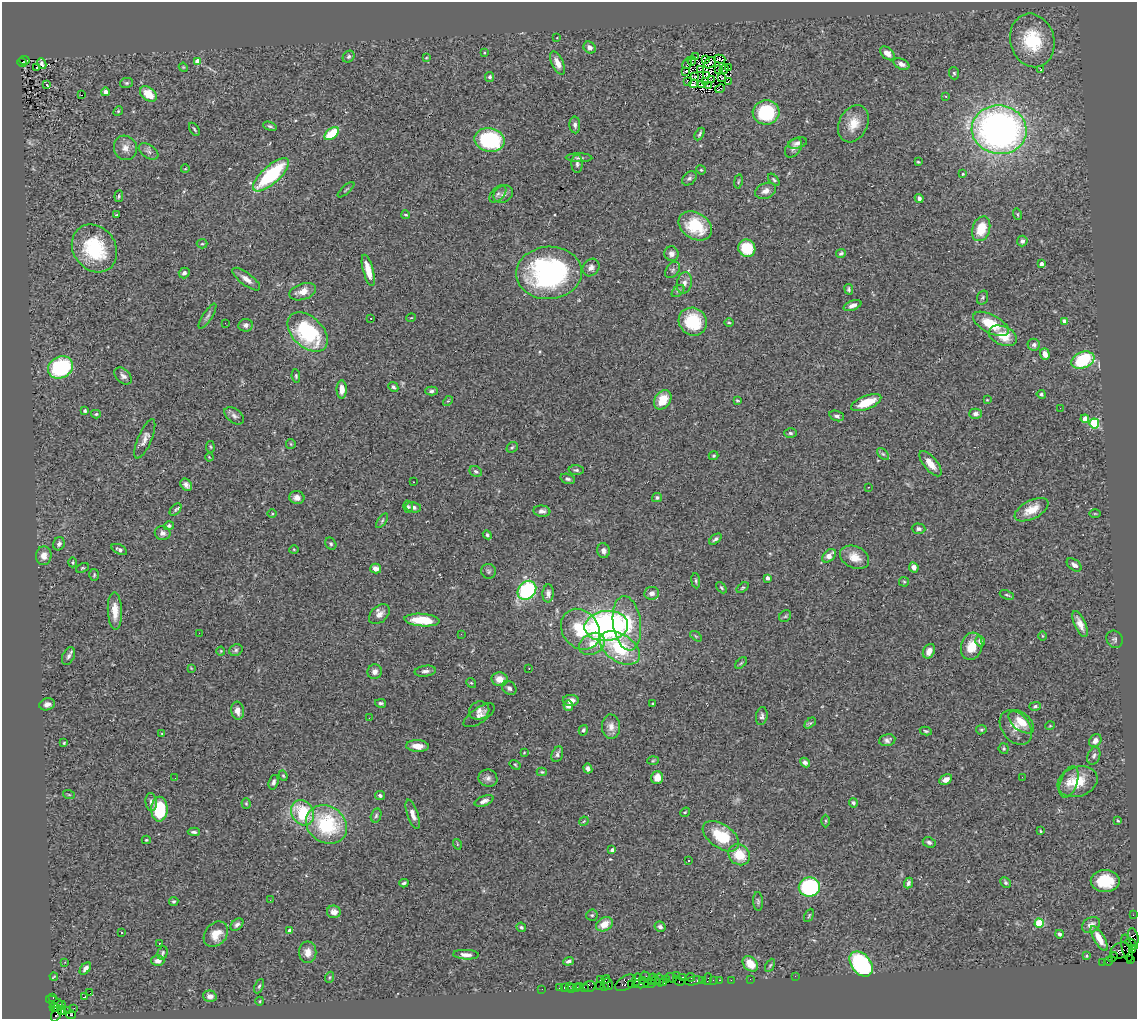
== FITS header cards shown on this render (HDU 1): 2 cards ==
NAXIS1  =                 1135
NAXIS2  =                 1017

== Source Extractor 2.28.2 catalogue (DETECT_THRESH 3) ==
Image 1135 x 1017 px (HDU 1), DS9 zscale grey, 1 PNG px = 1 image px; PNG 1139 x 1021 px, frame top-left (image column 1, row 1017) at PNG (2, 2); each listed source drawn as its Kron ellipse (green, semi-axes under 4 px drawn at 4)
Background 1.44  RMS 0.079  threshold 0.237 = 3 sigma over >= 5 px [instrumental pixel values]
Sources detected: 385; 3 with non-positive FLUX_AUTO (blend fragments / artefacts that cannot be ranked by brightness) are neither listed nor drawn; the other 382 listed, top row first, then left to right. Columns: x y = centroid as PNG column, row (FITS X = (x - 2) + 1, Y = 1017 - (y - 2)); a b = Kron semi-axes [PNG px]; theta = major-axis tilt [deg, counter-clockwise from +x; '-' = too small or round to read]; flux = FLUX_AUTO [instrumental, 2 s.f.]
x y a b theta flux
557 38 2 2 - 4.3
1032 40 27 22 -75 290
590 48 6 5 - 22
484 53 3 2 - 4.8
887 53 8 5 -41 37
349 57 6 5 - 12
695 57 2 2 - 76
426 58 4 3 - 4.6
706 59 3 2 - 2.6
720 59 6 2 -15 3.4
24 60 5 4 - 280
198 61 4 4 - 73
692 61 4 3 - 5.3
22 62 5 2 - 220
558 63 12 6 -64 42
710 63 6 5 - 0.98
42 64 5 3 - 9.4
687 64 5 2 - 21
901 64 8 5 -25 24
183 67 4 3 - 4.8
36 68 3 2 - 7.5
729 68 4 2 - 8.7
718 69 2 2 - 2.4
724 69 5 2 - 0.91
1041 69 3 2 - 26
700 70 3 2 - 3.7
686 71 3 2 - 5.4
954 73 6 5 - 9.8
695 76 2 2 - 5.3
707 76 3 2 - 2.6
490 77 5 4 - 11
722 78 3 2 - 5.5
712 79 2 2 - 5.1
687 81 4 2 - 8.4
705 81 3 2 - 3.3
728 81 2 2 - 4.9
126 83 7 5 14 9.7
693 84 5 2 - 3.7
702 84 3 2 - 1.6
46 85 3 3 - 53
709 85 3 2 - 4.9
720 89 5 2 - 3.3
105 92 4 4 - 20
148 94 9 6 -39 110
81 95 3 2 - 4.6
946 96 3 3 - 6.2
118 111 5 4 - 5.7
766 112 13 12 - 330
853 124 19 14 63 96
575 125 8 5 -87 17
270 126 7 4 -18 9.6
194 129 7 3 -56 6.9
999 130 27 24 -9 2500
332 134 8 5 37 180
700 134 7 3 60 9.8
490 140 15 11 -11 460
798 143 10 5 14 19
125 148 12 11 - 41
794 148 11 7 51 22
149 151 11 6 -34 19
579 158 13 4 -1 14
918 162 3 2 - 4.9
577 164 9 5 -89 15
185 169 4 2 - 3.6
701 170 5 4 - 6.8
963 174 4 3 - 4.6
271 175 23 9 42 470
689 178 8 6 42 13
774 180 7 4 -46 8.3
738 181 7 3 80 6.3
346 190 10 2 42 6.1
766 191 11 7 24 33
498 194 10 6 47 16
503 194 10 8 32 25
119 196 6 3 83 8.1
919 198 4 4 - 16
1017 214 6 4 -74 6.8
117 215 4 3 - 9.6
406 215 4 4 - 8.9
695 226 18 13 -32 190
981 229 13 8 71 130
1022 241 5 5 - 13
202 244 5 4 - 6.6
94 248 25 21 -53 370
747 248 9 8 - 170
841 253 5 4 - 8.7
672 254 7 7 - 24
1041 264 4 3 - 32
591 267 9 7 50 25
368 270 16 5 -75 77
673 270 9 6 53 13
184 273 5 5 - 18
549 273 33 26 4 1000
246 279 17 6 -37 39
684 283 11 7 78 26
849 289 5 4 - 8.5
678 291 7 4 44 9.8
303 292 14 8 19 59
983 297 7 5 72 10
852 305 9 4 21 26
207 316 14 4 57 16
371 318 2 2 - 4.9
411 318 5 3 - 4.9
1064 321 4 3 - 18
693 322 14 13 - 220
225 323 2 2 - 3.1
729 323 5 3 - 5.7
991 324 19 9 -28 150
246 325 7 6 - 21
308 332 23 15 -44 510
1003 336 15 9 -22 110
1034 345 6 6 - 21
1045 354 6 4 -72 36
1083 360 12 8 21 340
60 367 13 10 29 440
123 376 10 6 -43 21
296 376 6 4 -81 7.4
393 387 5 4 - 12
342 389 9 5 89 44
431 391 6 4 2 12
1041 394 4 4 - 11
663 400 10 8 55 110
737 400 3 3 - 5.9
987 400 3 2 - 3.7
448 401 6 3 42 5.3
866 403 16 6 21 120
1060 408 2 2 - 3.6
85 411 4 4 - 9.9
96 414 5 4 - 6.8
975 414 6 5 - 18
234 416 11 7 -38 19
837 416 7 5 -17 14
1085 419 4 4 - 57
1094 423 5 5 - 390
790 433 6 4 -3 10
145 439 21 7 67 38
291 444 5 5 - 6.5
210 447 6 3 -81 5.1
512 447 6 4 41 8.5
883 454 7 4 -44 10
714 456 5 4 - 7.3
209 457 4 3 - 4.2
930 464 15 6 -51 57
576 470 7 5 -1 10
476 471 6 5 - 11
568 479 7 5 -16 14
413 482 2 2 - 2.7
186 485 6 5 - 20
868 487 2 2 - 3
657 497 5 4 - 11
297 498 8 6 -11 29
408 507 6 5 - 11
413 507 8 5 -12 21
175 510 7 4 50 9.5
1031 510 18 9 27 88
542 511 8 5 -7 18
272 513 5 3 - 4.9
1095 514 5 3 - 4.9
382 521 8 4 55 11
169 526 5 4 - 11
919 529 7 5 -5 13
163 533 8 7 - 20
487 535 5 3 - 8.1
715 539 7 3 39 12
59 544 7 5 64 15
331 544 6 5 - 9.5
119 549 8 4 -27 15
294 549 5 3 - 4.5
603 551 7 6 - 23
44 556 9 7 85 39
829 556 8 5 44 48
855 557 15 10 -25 69
73 562 5 4 - 6.2
1074 565 8 5 -37 23
914 567 5 4 - 30
82 568 7 4 25 7.2
376 568 5 5 - 28
488 571 7 7 - 13
94 575 6 4 86 7.5
767 578 4 3 - 23
696 581 7 4 -83 9.1
904 582 5 5 - 7.3
721 588 6 4 -46 7.4
743 588 7 4 36 7.7
527 590 10 8 45 570
548 593 9 5 86 26
652 593 7 6 - 27
1007 595 7 3 -21 7.5
115 611 19 7 -88 68
379 614 12 8 42 34
785 616 6 5 - 7.6
422 620 18 6 -4 150
627 623 27 14 -82 200
1080 624 14 5 -66 44
606 626 22 15 5 1800
580 629 22 18 -52 210
199 633 2 2 - 7.3
461 634 3 2 - 5.6
696 636 6 3 -37 6.3
1042 636 5 3 - 4.4
1115 639 9 7 -55 13
980 641 5 4 - 22
592 644 14 10 28 76
972 646 14 10 74 84
620 648 22 13 -33 310
236 650 7 5 29 11
221 651 4 4 - 5.1
929 651 8 5 62 34
69 656 9 6 64 16
741 663 7 4 45 7.8
191 668 4 3 - 4
529 669 3 2 - 6.1
425 671 11 5 7 20
375 672 7 7 - 26
500 679 8 7 - 58
471 683 5 4 - 6
509 688 8 6 -42 19
571 700 8 5 -2 40
381 703 5 4 - 12
47 704 8 6 15 25
653 704 3 3 - 5.6
568 706 5 5 - 35
1035 706 6 4 2 9.7
237 711 9 6 -81 40
479 711 10 9 - 27
479 715 18 7 34 30
762 716 9 5 81 16
369 718 2 2 - 4
1021 722 15 9 -40 88
810 723 6 4 43 7.8
1050 726 5 3 - 4.3
611 727 12 9 -86 40
1016 728 19 13 -51 66
583 730 5 4 - 12
981 730 5 4 - 7.9
926 731 6 4 -11 7.7
162 734 4 3 - 5.1
887 740 8 6 9 18
1095 741 7 5 51 28
64 743 3 3 - 5.4
417 746 11 6 -3 48
1004 748 5 5 - 7.6
524 753 4 2 - 3.5
557 754 8 5 69 15
1094 756 9 6 69 14
653 761 6 4 2 6
805 762 5 4 - 14
515 765 6 4 -32 7.1
588 769 5 4 - 20
542 772 5 4 - 7.2
283 776 5 4 - 6.6
1022 777 2 2 - 47
175 778 3 2 - 3.6
488 778 9 8 - 23
657 778 6 6 - 58
946 780 7 5 28 30
274 782 7 4 74 16
1069 782 16 8 70 47
1078 782 20 15 18 130
69 795 6 3 -19 6.9
380 796 5 4 - 11
484 801 10 5 21 25
151 802 9 5 -84 21
853 803 5 4 - 11
246 804 5 4 - 6.2
159 809 12 8 90 290
685 812 5 4 - 6.1
303 813 13 10 -58 270
413 814 15 5 -71 36
376 816 7 5 73 11
584 821 5 4 - 5.5
826 821 6 4 -90 7.4
1118 821 3 3 - 6.3
326 824 21 18 -33 430
1040 831 3 2 - 6.2
194 832 6 3 -5 12
721 836 20 11 -35 220
146 840 4 4 - 7
929 842 7 5 -25 15
457 844 5 3 - 5
612 850 4 3 - 13
739 855 11 10 - 130
688 861 3 2 - 14
1105 881 14 11 0 170
404 883 4 3 - 9.4
908 883 5 4 - 13
1006 883 6 4 -45 9.2
809 887 10 9 - 570
270 900 2 2 - 2.8
174 901 5 4 - 9.1
758 901 9 5 -85 11
334 912 7 6 - 38
592 915 5 5 - 8.6
809 915 7 3 64 6.8
1133 915 2 2 - 23
1039 923 4 4 - 240
604 924 9 6 30 71
237 925 7 5 43 15
1091 925 10 7 31 37
521 927 5 4 - 9.9
660 927 6 5 - 14
290 931 4 4 - 28
122 933 3 2 - 6.5
216 934 14 10 49 82
1059 934 4 4 - 13
1133 937 9 5 -78 590
1099 938 14 5 -60 76
160 943 3 2 - 6.4
1132 944 7 3 -39 220
1127 948 14 5 -78 740
1132 949 3 2 - 68
1120 951 10 7 23 920
308 952 11 8 -90 45
163 953 7 4 75 9.1
466 955 13 5 -3 29
1086 956 4 3 - 6.4
1113 957 5 2 - 88
1131 959 4 2 - 28
158 961 6 5 - 24
568 961 5 4 - 17
1109 961 4 2 - 93
65 962 2 2 - 3.6
1103 962 2 2 - 24
750 964 9 6 -46 84
861 964 14 9 -52 750
770 965 7 4 62 6.9
85 968 7 4 51 22
54 976 4 2 - 3.8
646 976 5 4 - 220
677 976 3 2 - 66
795 976 2 2 - 21
330 977 5 3 - 6.6
683 977 3 3 - 180
691 977 4 3 - 150
671 978 6 2 -35 150
600 979 3 2 - 210
606 979 4 2 - 130
637 979 6 4 77 570
652 979 6 4 61 180
667 979 4 3 - 65
708 979 6 2 72 220
750 979 2 2 - 47
643 980 4 2 - 150
660 980 6 4 -79 390
713 980 2 2 - 37
720 980 3 2 - 100
731 980 2 2 - 24
655 981 4 3 - 150
679 981 6 4 -22 130
694 981 9 3 12 190
702 981 3 3 - 110
664 982 4 2 - 88
626 983 11 6 31 850
608 984 6 3 -80 170
640 984 8 2 0 350
650 984 6 2 7 150
631 985 3 2 - 64
259 986 7 4 65 8.9
569 986 2 2 - 21
589 986 6 5 - 270
600 986 3 2 - 87
605 986 4 2 - 92
577 987 3 2 - 52
580 987 3 2 - 130
584 987 3 2 - 69
559 988 2 2 - 19
565 988 3 3 - 110
572 988 3 2 - 14
542 989 2 2 - 19
90 993 3 2 - 5.1
210 996 7 5 -14 24
53 997 3 2 - 56
85 997 4 2 - 8.2
260 1001 4 3 - 4.6
55 1002 9 5 -27 290
59 1006 7 4 35 610
54 1007 4 3 - 210
74 1008 2 2 - 16
68 1010 2 2 - 19
62 1011 4 3 - 500
56 1013 9 4 71 620
71 1015 5 3 - 970
At the frame edge (FLAGS 8, measured only in part): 1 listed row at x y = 1133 937
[3 non-positive-flux detections neither listed nor drawn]